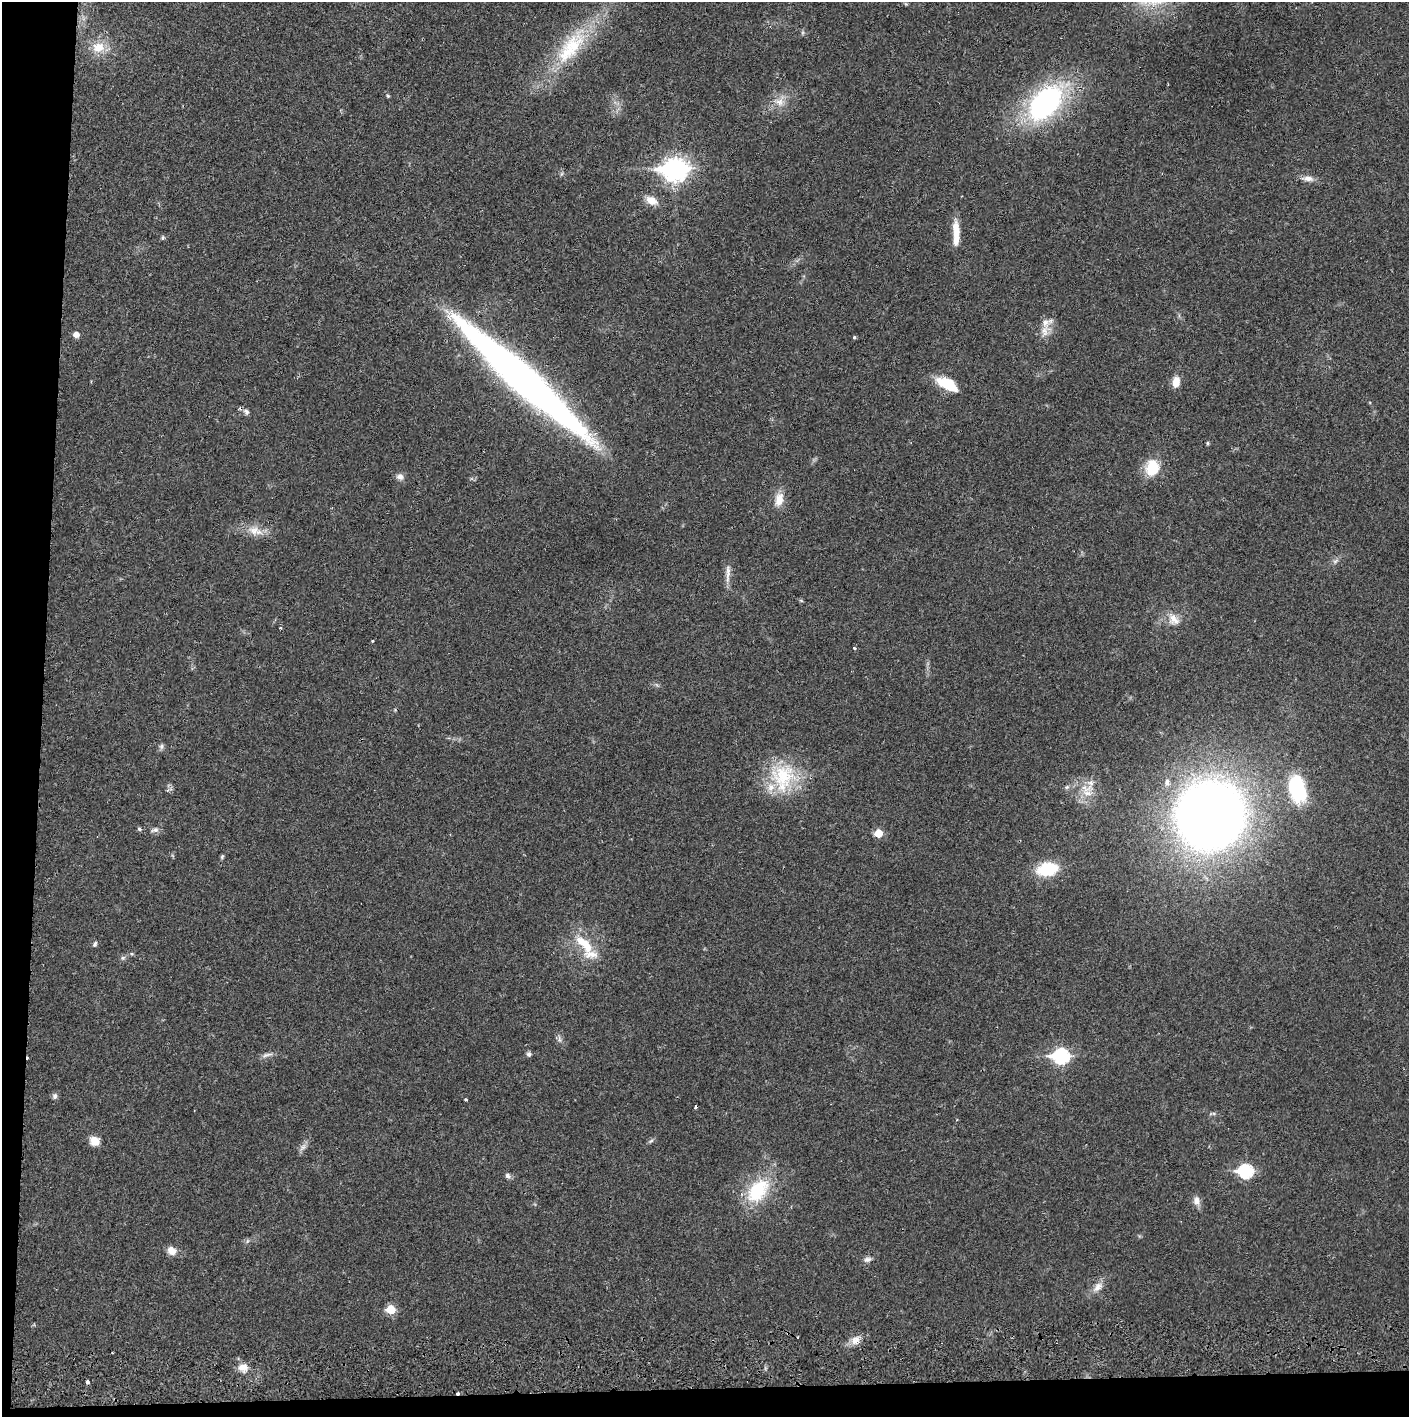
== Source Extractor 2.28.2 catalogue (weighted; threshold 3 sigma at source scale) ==
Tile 7 of 3 x 3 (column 1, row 3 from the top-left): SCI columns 4-1410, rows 56-1470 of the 4232 x 4358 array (HDU 1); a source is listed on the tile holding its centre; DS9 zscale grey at full resolution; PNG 1411 x 1419 px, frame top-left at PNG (2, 2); no overlay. Shown black and unused: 5% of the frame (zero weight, under 2 of 3 exposures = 3% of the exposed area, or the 3 px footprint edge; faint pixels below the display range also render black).
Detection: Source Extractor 2.28.2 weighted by HDU 2 'WHT'; one run over the whole footprint, this tile lists its part. Background 0.0215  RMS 0.0035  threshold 0.0156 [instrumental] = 3 sigma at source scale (4.5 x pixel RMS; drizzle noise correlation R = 1.50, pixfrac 1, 0.05/0.05 arcsec/px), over >= 5 px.
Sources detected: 78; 1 inside a brighter object's white glare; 4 cosmic-ray / hot-pixel residue — not listed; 7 inside a brighter listed object's ellipse — not listed separately; the other 66 listed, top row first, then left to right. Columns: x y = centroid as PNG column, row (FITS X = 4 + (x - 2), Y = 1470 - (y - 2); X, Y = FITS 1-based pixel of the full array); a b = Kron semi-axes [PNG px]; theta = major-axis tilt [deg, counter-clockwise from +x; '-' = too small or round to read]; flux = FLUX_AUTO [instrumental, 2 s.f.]
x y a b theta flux
906 4 5 3 - 0.3
98 47 19 15 10 6.8
571 47 64 24 52 28
388 96 5 4 - 0.54
780 101 18 13 67 4.7
1046 103 39 22 47 76
675 170 11 8 3 250
561 174 6 4 71 0.56
1307 178 18 7 -4 2.3
651 201 14 9 -28 4.1
956 231 26 9 -86 5.7
162 238 5 5 - 0.67
1044 331 19 13 54 3.9
76 335 5 5 - 2.6
854 337 3 3 - 0.65
523 379 165 22 -42 220
1176 382 13 8 81 3.5
948 384 22 10 -29 12
246 412 9 6 -50 1
1207 443 6 4 90 0.42
1152 468 20 16 77 10
400 477 9 9 - 1.7
779 499 19 11 79 4.7
255 531 25 12 -17 5.3
1335 561 9 5 36 1
728 573 31 5 87 2.7
801 600 6 4 -20 0.43
1174 619 19 14 -49 4.7
280 628 4 3 - 0.3
372 641 3 3 - 1.1
854 648 3 3 - 0.81
161 746 8 6 74 0.92
783 776 39 34 2 23
1086 788 23 12 -9 5.7
1297 788 31 21 -74 20
1210 815 43 41 23 550
139 829 5 4 - 0.58
155 830 11 6 17 1.3
878 833 6 5 - 7.2
222 857 7 4 64 0.53
1047 869 17 11 11 20
95 944 8 5 69 0.76
584 944 35 12 -45 10
123 958 8 6 21 0.82
559 1039 11 4 -85 0.97
529 1054 6 6 - 0.89
267 1055 18 5 14 1.5
1061 1056 9 7 0 60
55 1096 7 6 - 1.1
466 1100 3 3 - 0.51
1214 1113 7 4 -18 0.59
94 1141 11 10 - 3.7
651 1141 9 4 27 0.71
303 1147 12 7 46 1.6
1246 1171 8 7 - 47
508 1176 8 6 -42 1.1
758 1190 37 23 51 20
1196 1201 11 8 -82 2.4
247 1241 6 4 71 0.55
172 1251 12 9 -38 3
867 1259 11 6 11 1.4
1098 1287 16 10 43 3.2
391 1309 6 6 - 11
855 1340 14 10 41 3.1
243 1368 12 10 -2 3.3
458 1393 4 3 - 0.88
Overlapping masked pixels (flux is a lower limit): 2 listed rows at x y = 523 379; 458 1393